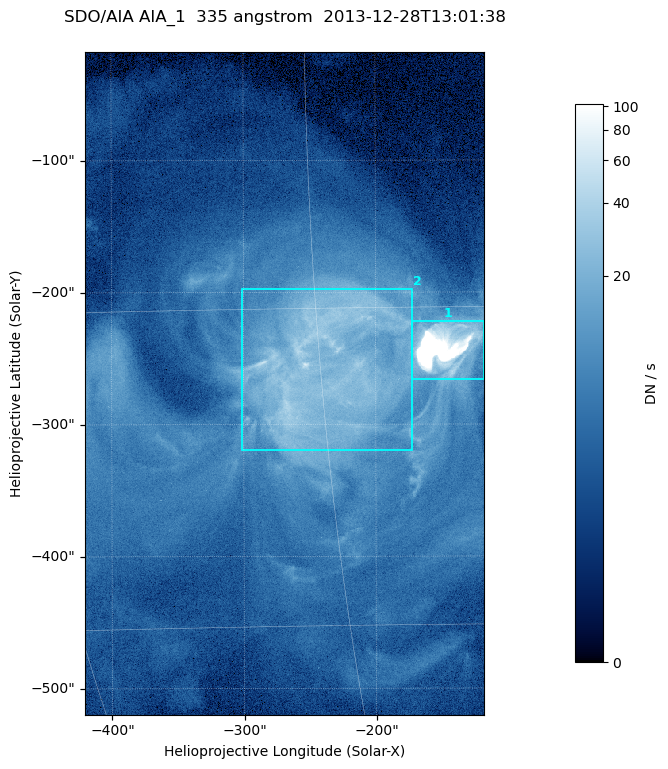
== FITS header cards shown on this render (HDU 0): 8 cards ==
TELESCOP= 'SDO/AIA '
INSTRUME= 'AIA_1   '
WAVELNTH=                  335
WAVEUNIT= 'angstrom'
DATE-OBS= '2013-12-28T13:01:38.62'
CTYPE1  = 'HPLN-TAN'
CTYPE2  = 'HPLT-TAN'
BUNIT   = 'DN / s  '

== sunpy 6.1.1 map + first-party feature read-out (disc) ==
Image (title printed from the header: SDO/AIA AIA_1  335 angstrom  2013-12-28T13:01:38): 503 x 835 px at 0.601 arcsec/px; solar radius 976 arcsec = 1624 px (partial field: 5.1% of the solar disc is inside the frame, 100% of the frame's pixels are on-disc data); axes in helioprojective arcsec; data unit DN / s (BUNIT, on the colour bar)
Orientation: roll -0.142 deg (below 1 deg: not rotated)
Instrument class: DISC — disc imager (sunpy class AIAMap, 335 A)
Bright regions (active regions / flare kernels): reference = the on-disc median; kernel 5 px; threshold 5 sigma = 17.2 DN / s over a disc level ~3.97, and >= 1.15x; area >= 420 px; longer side >= 6 px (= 3.6 arcsec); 2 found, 2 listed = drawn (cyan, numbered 1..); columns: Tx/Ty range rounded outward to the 2 arcsec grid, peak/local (2 s.f.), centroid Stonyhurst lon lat
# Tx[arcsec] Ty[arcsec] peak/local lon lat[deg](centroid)
1 -174..-116 -266..-222 128 -9 -17
2 -302..-172 -320..-196 13 -15 -18